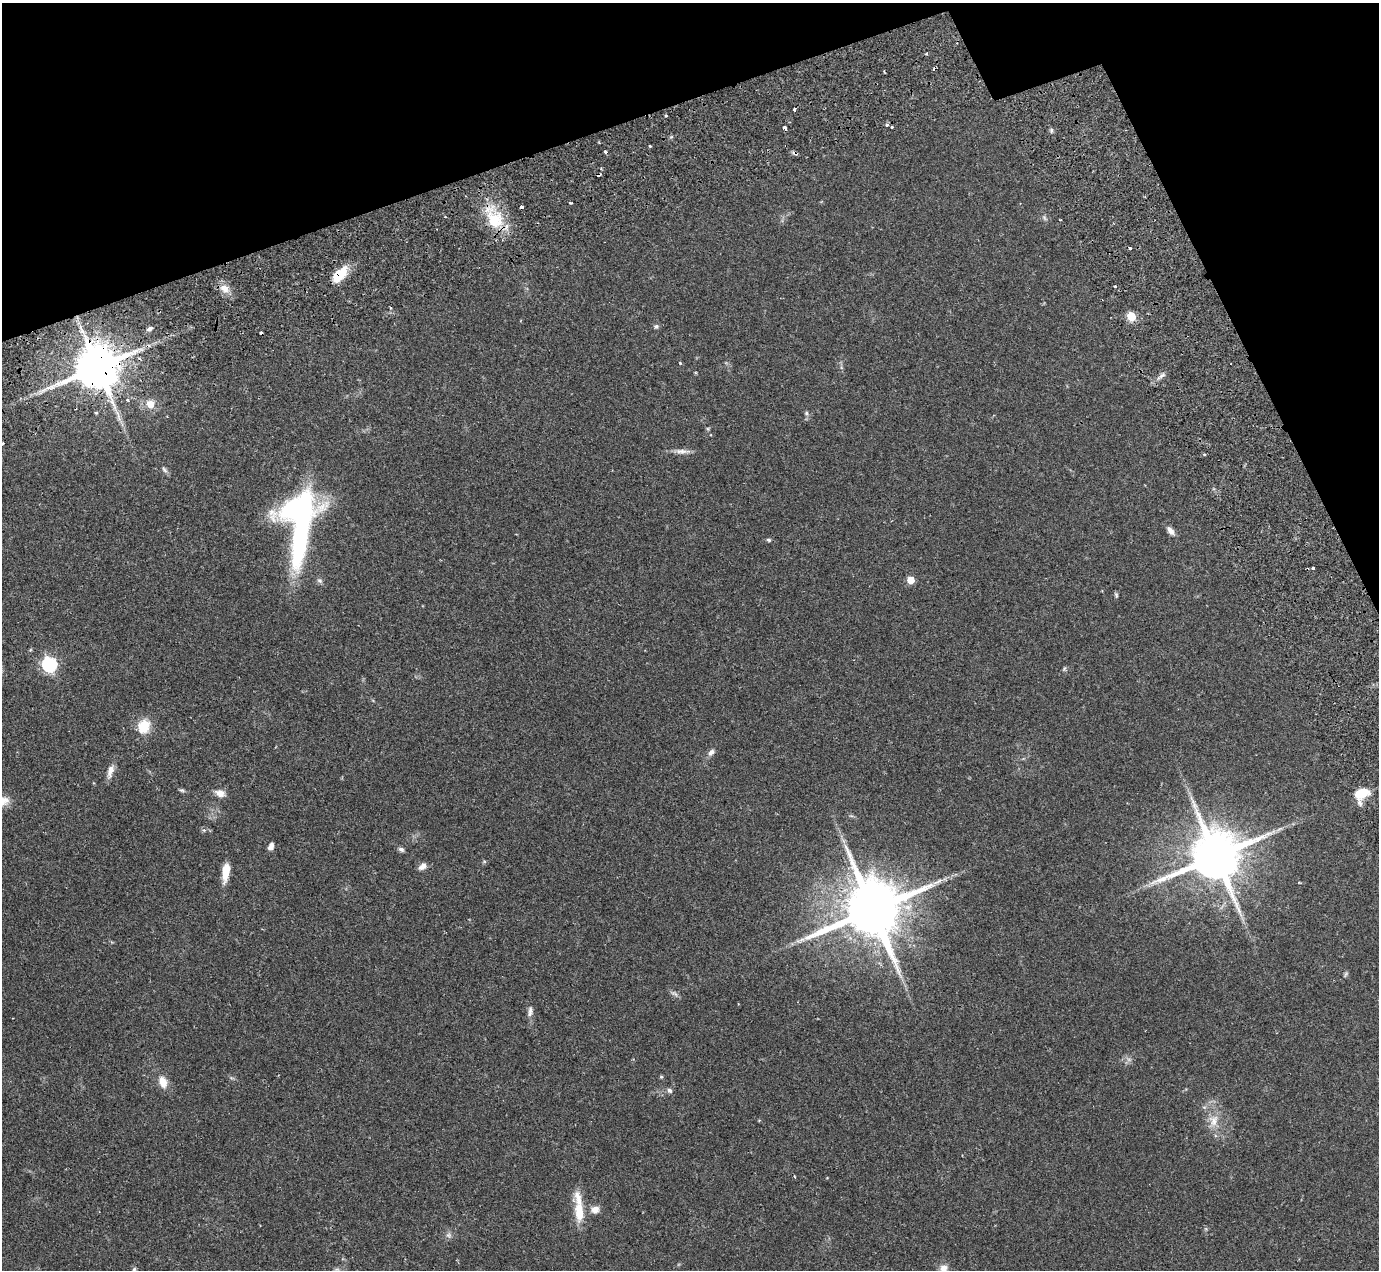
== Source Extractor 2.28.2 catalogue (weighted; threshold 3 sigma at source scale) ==
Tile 3 of 4 x 4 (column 3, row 1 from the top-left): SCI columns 2902-4278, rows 4094-5361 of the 5751 x 5797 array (HDU 1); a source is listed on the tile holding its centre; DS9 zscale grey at full resolution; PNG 1381 x 1272 px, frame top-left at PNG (2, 3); no overlay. Shown black and unused: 15% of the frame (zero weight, under 2 of 3 exposures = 9% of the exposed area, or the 3 px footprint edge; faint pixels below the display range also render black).
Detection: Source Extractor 2.28.2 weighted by HDU 2 'WHT'; one run over the whole footprint, this tile lists its part. Background 0.0831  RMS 0.0058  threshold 0.0259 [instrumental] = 3 sigma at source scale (4.5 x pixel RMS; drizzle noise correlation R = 1.50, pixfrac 1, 0.05/0.05 arcsec/px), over >= 5 px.
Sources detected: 79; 1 too faint to see at this stretch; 1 inside a brighter object's white glare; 7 cosmic-ray / hot-pixel residue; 1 long thin detection or spike segment (spike, bleed or trail) — not listed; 1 inside a brighter listed object's ellipse — not listed separately; the other 68 listed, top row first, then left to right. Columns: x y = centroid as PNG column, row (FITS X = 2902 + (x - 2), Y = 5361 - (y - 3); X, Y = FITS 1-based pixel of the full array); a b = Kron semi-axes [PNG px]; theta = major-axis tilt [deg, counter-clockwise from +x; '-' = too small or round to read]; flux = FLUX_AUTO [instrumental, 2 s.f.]
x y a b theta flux
665 116 4 3 - 0.66
887 125 5 4 - 1
784 127 4 3 - 3.7
892 127 3 3 - 1.5
1051 130 7 4 82 1
650 146 3 3 - 0.76
605 152 4 3 - 5.7
795 153 8 4 -25 1.2
570 203 3 3 - 1.1
521 207 3 3 - 3.3
494 218 36 22 -61 24
1044 218 9 5 -57 1.3
339 274 21 10 48 14
1115 286 3 3 - 1.1
224 288 14 10 -34 5.6
1131 316 5 5 - 27
656 326 7 6 - 1.3
150 329 8 5 27 1.7
680 363 4 4 - 0.59
97 367 13 12 - 3100
1161 376 15 4 40 2.4
127 400 4 3 - 1.2
150 404 9 8 - 6.8
96 413 4 4 - 0.69
806 413 6 6 - 1.3
708 429 5 5 - 0.69
2 443 3 3 - 2.1
681 451 23 6 -1 3.8
1204 455 3 3 - 1.2
164 470 11 5 -56 1.6
1171 531 12 6 -50 3.1
301 534 94 17 80 94
769 540 6 5 - 0.92
1313 568 3 3 - 1.3
319 580 8 6 -43 1.5
910 580 5 5 - 12
1116 595 7 4 -74 0.89
49 664 7 6 - 120
1064 669 7 4 46 0.87
144 726 17 14 66 12
711 752 11 7 45 2.4
110 771 19 7 74 4.4
182 790 8 4 -20 1
220 793 12 8 -18 4.3
1361 793 15 9 18 15
204 830 5 4 - 0.9
844 841 7 4 -71 1.4
271 846 9 5 71 2.7
401 849 7 6 - 1.6
1216 856 16 15 - 3500
422 866 11 7 36 3.2
226 871 21 7 80 9.7
872 910 18 15 21 5500
1346 974 8 5 69 0.97
674 993 12 6 -29 1.8
530 1011 15 6 82 2.7
661 1077 5 4 - 0.72
163 1082 15 10 -70 6.7
670 1090 8 6 -42 1.6
759 1120 4 3 - 0.56
1213 1121 21 13 73 9.1
794 1176 4 2 - 0.47
579 1208 44 10 -86 15
595 1210 10 9 - 4.4
449 1235 9 8 - 2.1
944 1268 11 10 - 4.2
134 1270 8 5 90 1.2
337 1270 10 6 -42 1.9
Overlapping masked pixels (flux is a lower limit): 6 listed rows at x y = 795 153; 521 207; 494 218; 339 274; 150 329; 97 367
Isophote crosses this tile's border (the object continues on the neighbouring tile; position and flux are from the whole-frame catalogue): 4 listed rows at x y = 2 443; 944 1268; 134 1270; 337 1270